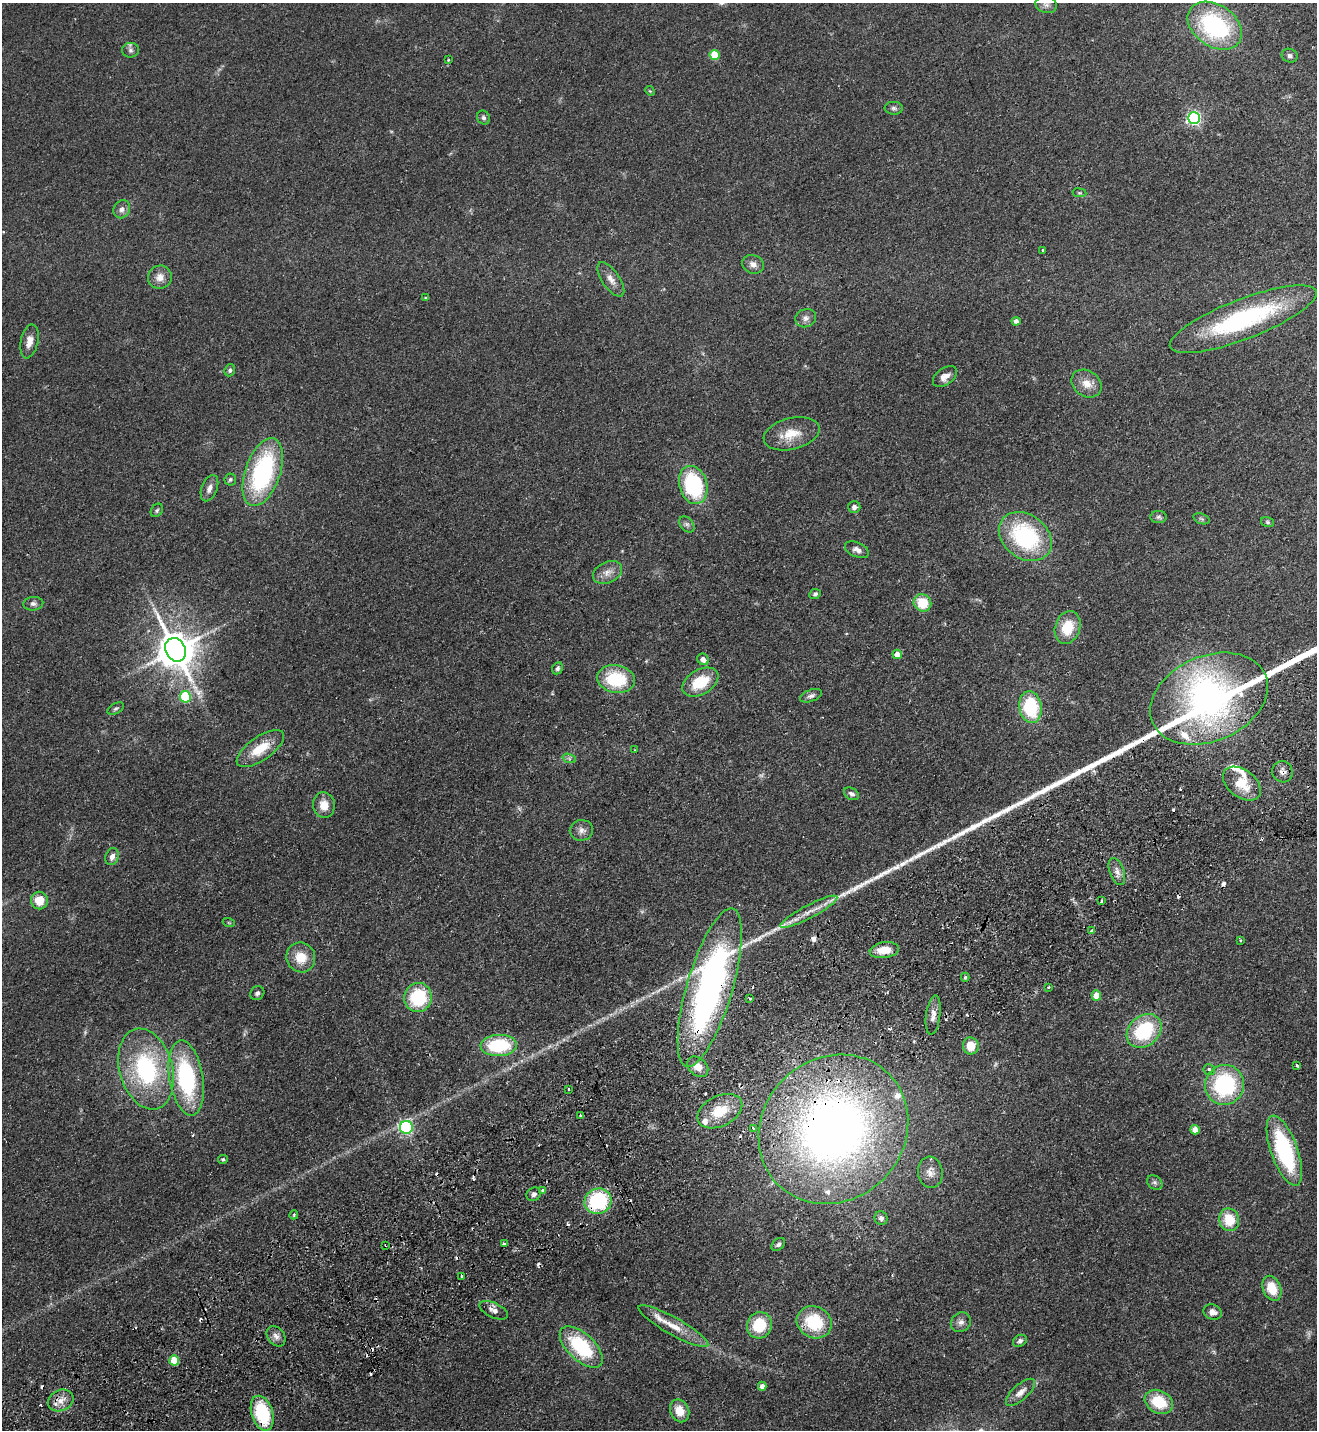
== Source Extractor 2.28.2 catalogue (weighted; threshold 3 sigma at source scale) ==
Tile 7 of 4 x 4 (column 3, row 2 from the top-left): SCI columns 2815-4129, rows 2911-4338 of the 5763 x 5819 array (HDU 1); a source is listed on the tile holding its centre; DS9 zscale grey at full resolution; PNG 1319 x 1432 px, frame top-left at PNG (2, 3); each listed source drawn as its Kron ellipse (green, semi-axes under 4 px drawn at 4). Shown black and unused: <1% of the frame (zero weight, under 2 of 3 exposures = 3% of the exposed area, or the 3 px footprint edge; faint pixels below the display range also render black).
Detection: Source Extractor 2.28.2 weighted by HDU 2 'WHT'; one run over the whole footprint, this tile lists its part. Background 0.0836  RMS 0.0085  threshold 0.0382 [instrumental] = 3 sigma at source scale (4.5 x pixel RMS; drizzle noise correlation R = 1.50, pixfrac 1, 0.05/0.05 arcsec/px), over >= 5 px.
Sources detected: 160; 5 too faint to see at this stretch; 21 cosmic-ray / hot-pixel residue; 1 long thin detection or spike segment (spike, bleed or trail) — neither listed nor drawn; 7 inside a brighter listed object's ellipse — not listed separately; the other 126 listed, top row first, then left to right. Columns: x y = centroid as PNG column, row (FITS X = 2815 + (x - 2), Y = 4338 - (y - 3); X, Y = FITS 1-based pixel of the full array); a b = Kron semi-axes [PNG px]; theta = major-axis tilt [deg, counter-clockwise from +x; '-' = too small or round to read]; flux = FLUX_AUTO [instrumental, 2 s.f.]
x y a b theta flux
1046 5 11 8 -15 3.7
1215 26 29 21 -34 110
130 50 8 7 - 2.6
715 55 5 5 - 28
1290 56 8 6 -24 2.5
448 60 4 3 - 0.78
650 91 5 4 - 0.89
894 108 9 6 -4 2.4
483 118 7 6 - 2
1194 118 6 6 - 180
1079 193 7 3 -8 1
122 209 9 8 - 4.5
1042 250 3 2 - 0.76
753 264 11 9 -21 5
160 277 12 11 - 7.2
611 279 20 8 -56 7.1
425 298 4 3 - 0.8
806 318 10 9 - 4.3
1243 319 78 20 21 120
1016 321 4 4 - 3.9
29 341 17 8 78 7.2
230 370 6 5 - 1.9
945 376 13 8 36 6.1
1087 384 16 12 -33 10
792 434 28 15 14 18
263 472 35 17 71 120
230 479 6 5 - 1.6
693 485 19 14 -74 79
209 488 14 8 69 5.1
854 507 6 6 - 2.6
157 510 7 5 57 1.6
1158 517 8 6 0 2.2
1201 519 8 5 -20 1.7
1267 522 7 5 -17 1.4
687 524 9 6 -48 2.4
1025 537 29 22 -37 93
857 550 13 7 -24 4.4
607 572 15 10 25 7
815 594 6 5 - 1.9
922 603 9 8 - 23
33 604 10 7 5 2.8
1068 627 17 12 71 22
176 650 12 10 -61 2500
897 654 5 4 - 9.5
703 659 6 5 - 5.2
557 668 6 5 - 2.3
616 679 19 14 -10 45
700 682 20 12 30 29
811 696 11 6 20 2.9
185 697 5 5 - 55
1209 699 61 42 23 350
1030 707 16 11 -81 51
116 708 9 5 29 1.7
260 749 27 12 35 22
635 750 3 2 - 0.83
569 758 7 4 -19 1.7
1282 772 11 10 - 4.8
1242 784 21 13 -37 21
852 794 8 5 -29 2.6
324 805 13 11 -83 10
581 830 11 10 - 5
112 857 9 6 71 4.4
1117 872 14 7 -70 5.4
39 900 9 8 - 13
1101 901 3 3 - 2.2
809 912 32 6 28 12
229 923 6 4 -19 0.99
1092 931 4 3 - 3.6
1240 940 4 4 - 0.99
884 950 15 8 7 16
301 957 15 14 - 16
965 977 4 4 - 1.2
710 987 82 23 73 290
1048 987 3 3 - 1.1
257 993 7 6 - 2.4
1096 995 5 5 - 14
418 997 14 13 - 48
749 998 3 3 - 1.5
933 1015 19 7 82 6.5
1144 1031 19 15 41 58
499 1045 18 10 2 56
971 1046 8 8 - 15
1297 1066 3 3 - 4.5
698 1067 12 8 -43 8.3
146 1069 41 26 -74 98
1209 1070 6 5 - 3.1
186 1078 38 17 -80 93
1224 1085 20 19 - 85
569 1089 3 3 - 2
720 1111 24 15 26 24
581 1116 3 2 - 1.8
406 1127 6 6 - 140
753 1128 3 3 - 3.8
833 1129 78 71 45 580
1195 1130 5 4 - 9.6
1284 1151 37 13 -70 94
223 1159 5 4 - 1.4
930 1172 16 12 -83 7.6
1155 1182 8 6 -36 2.4
543 1190 4 3 - 6
534 1194 7 6 - 2.6
598 1201 13 12 - 68
294 1215 4 3 - 0.98
881 1218 7 6 - 2.7
1229 1220 11 10 - 21
504 1244 3 3 - 1.9
778 1244 8 5 43 2.4
385 1245 3 2 - 0.65
462 1276 3 3 - 4
1272 1288 13 9 -67 17
494 1310 15 7 -25 5.2
1213 1312 9 7 -17 5
814 1322 18 15 -27 43
961 1322 10 9 - 4.2
759 1325 13 12 - 30
673 1326 40 8 -29 16
276 1336 11 8 -53 4.8
1020 1341 7 5 34 2.6
581 1347 27 13 -43 64
174 1360 5 5 - 24
762 1386 4 4 - 4.6
1020 1392 18 7 42 6.9
61 1400 13 10 24 8.2
1159 1402 15 11 -28 28
680 1411 12 9 -66 12
262 1413 18 10 -73 51
Overlapping masked pixels (flux is a lower limit): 7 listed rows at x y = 1209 699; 1282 772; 710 987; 833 1129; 598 1201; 61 1400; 262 1413
Unlisted compact peaks at least as high as the median listed source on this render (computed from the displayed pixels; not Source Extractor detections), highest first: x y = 902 864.